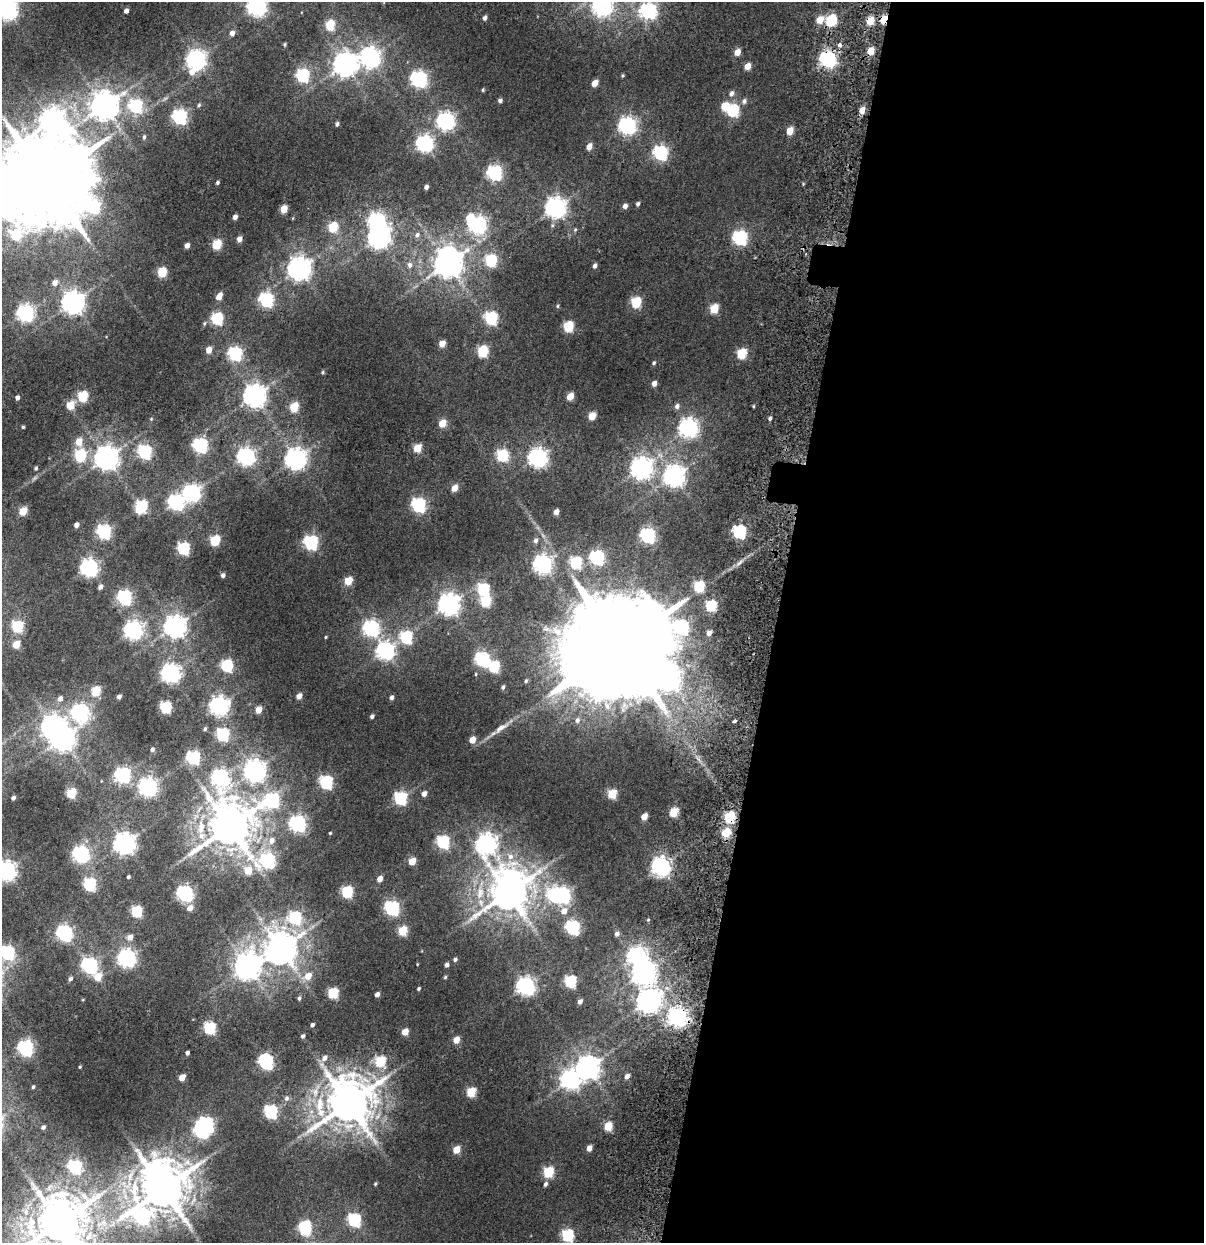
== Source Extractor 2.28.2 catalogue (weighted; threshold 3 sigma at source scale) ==
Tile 12 of 4 x 4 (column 4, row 3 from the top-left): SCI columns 3846-5047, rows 2150-3390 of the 5173 x 6321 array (HDU 1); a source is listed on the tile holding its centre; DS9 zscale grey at full resolution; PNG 1206 x 1245 px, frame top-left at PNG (2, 2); no overlay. Shown black and unused: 36% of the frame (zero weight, under 2 of 5 exposures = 17% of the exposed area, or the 3 px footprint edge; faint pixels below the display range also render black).
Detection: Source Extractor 2.28.2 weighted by HDU 2 'WHT'; one run over the whole footprint, this tile lists its part. Background 0.0107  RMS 0.0055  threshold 0.0249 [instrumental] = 3 sigma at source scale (4.5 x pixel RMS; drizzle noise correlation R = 1.50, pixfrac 1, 0.0396/0.0396 arcsec/px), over >= 5 px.
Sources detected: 294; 11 inside a brighter object's white glare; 2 cosmic-ray / hot-pixel residue — not listed; the other 281 listed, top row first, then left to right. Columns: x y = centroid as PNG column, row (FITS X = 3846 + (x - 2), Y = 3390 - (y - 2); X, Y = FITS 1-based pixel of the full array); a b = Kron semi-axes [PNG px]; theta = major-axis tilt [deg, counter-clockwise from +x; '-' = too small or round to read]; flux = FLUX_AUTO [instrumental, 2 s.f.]
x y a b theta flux
257 6 7 7 - 240
602 7 8 8 - 200
7 10 7 7 - 260
126 11 4 4 - 2.7
648 11 7 7 - 130
485 18 4 3 - 1.5
820 20 6 5 - 9.1
831 20 6 5 - 38
330 25 6 5 - 23
232 33 5 5 - 2.5
285 44 4 4 - 0.57
840 45 4 3 - 5
870 51 5 4 - 8.8
737 52 5 4 - 6.2
370 58 8 7 - 260
196 59 7 7 - 250
828 59 7 6 - 160
344 64 8 8 - 440
747 66 5 4 - 7.2
192 72 9 7 39 4.7
302 75 6 6 - 69
623 76 3 3 - 0.52
419 79 7 6 - 150
595 83 5 4 - 5.9
483 90 4 4 - 0.52
731 93 6 5 - 1.9
500 100 4 4 - 1.5
744 101 7 6 - 1.5
199 105 5 4 - 0.68
104 106 9 8 - 760
136 106 6 6 - 64
733 110 6 6 - 61
862 110 5 4 - 5.7
180 117 6 6 - 110
53 121 49 16 -44 490
445 121 7 7 - 180
337 124 4 4 - 1.2
627 126 7 7 - 180
790 131 5 4 - 10
144 137 6 4 81 0.82
425 143 7 6 - 150
589 146 5 4 - 4
660 153 6 6 - 92
494 173 6 6 - 120
46 180 25 21 74 10000
217 182 4 4 - 0.9
426 187 4 4 - 1.6
638 204 5 4 - 1.1
625 206 5 5 - 2.2
555 208 7 7 - 300
284 209 5 4 - 11
235 217 4 4 - 2.2
477 225 7 6 - 170
333 227 5 5 - 27
575 230 5 4 - 0.6
417 235 7 6 - 1.5
379 237 8 7 - 330
740 238 7 6 - 94
239 239 5 4 - 3.7
217 244 5 5 - 25
187 245 4 4 - 2.9
491 260 6 6 - 46
448 263 9 8 - 790
410 265 7 6 - 1.6
594 266 6 4 71 1.6
299 268 8 7 - 420
162 272 5 5 - 26
55 283 7 6 - 3.2
219 296 7 4 60 5.2
266 300 6 6 - 85
73 302 8 7 - 400
636 302 6 5 - 33
557 306 5 4 - 0.57
714 308 5 5 - 19
25 313 7 6 - 160
217 318 6 6 - 53
491 318 6 6 - 67
568 326 6 5 - 32
442 344 5 4 - 6.7
209 350 5 4 - 5.7
482 351 6 5 - 38
235 354 6 6 - 80
741 354 6 5 - 27
654 363 5 4 - 0.79
323 372 4 4 - 0.58
654 383 5 4 - 3
82 396 6 5 - 33
254 396 7 7 - 420
570 396 5 4 - 9.1
17 397 4 4 - 1.6
70 405 5 5 - 15
677 406 6 6 - 1.7
753 406 5 3 - 0.49
294 407 6 5 - 22
592 416 5 5 - 11
770 418 4 4 - 1.2
151 419 4 4 - 0.39
442 423 5 5 - 12
23 427 3 3 - 0.54
688 428 7 7 - 230
79 442 6 5 - 8.7
200 445 6 6 - 110
417 448 5 5 - 15
145 452 6 6 - 87
80 455 6 6 - 46
502 455 6 6 - 45
246 457 7 7 - 180
106 458 8 8 - 460
538 458 7 7 - 220
296 459 7 7 - 330
36 468 4 3 - 0.76
641 468 8 7 - 340
674 476 7 7 - 320
454 488 5 4 - 6.1
192 493 7 7 - 180
176 502 7 7 - 130
418 505 6 6 - 96
141 507 9 6 57 53
23 511 5 5 - 16
556 512 5 4 - 3.6
76 525 4 4 - 2.5
104 532 6 6 - 100
739 532 6 6 - 78
647 536 6 6 - 110
215 540 6 5 - 30
536 541 6 5 - 1.4
311 542 6 6 - 95
183 548 6 6 - 55
597 558 6 6 - 97
576 563 6 6 - 44
542 564 7 7 - 230
89 568 7 7 - 190
223 575 4 4 - 1.4
348 581 5 5 - 13
699 586 6 5 - 37
100 587 5 4 - 1.9
483 589 6 6 - 51
124 597 6 6 - 100
485 601 6 6 - 31
449 604 8 7 - 350
711 606 6 5 - 35
17 626 6 5 - 44
175 626 7 7 - 360
371 628 7 7 - 130
133 630 7 7 - 210
709 633 4 4 - 2.9
326 637 4 3 - 0.43
406 637 6 6 - 52
16 644 5 4 - 12
620 645 34 28 49 19000
385 651 7 7 - 190
482 659 6 6 - 100
227 666 6 6 - 53
494 667 6 6 - 37
171 673 7 7 - 230
526 681 5 4 - 0.7
503 687 5 4 - 0.87
96 691 6 5 - 20
299 696 5 4 - 4
119 697 4 4 - 1.6
392 697 5 4 - 1.6
60 699 6 5 - 2.2
219 706 7 7 - 230
166 707 6 5 - 43
258 710 5 4 - 7.4
80 712 8 7 - 160
372 716 4 3 - 1.1
577 720 7 5 72 1.3
734 721 4 3 - 5.5
501 728 24 8 34 4.8
205 729 5 4 - 0.78
222 734 6 6 - 62
62 738 8 8 - 480
472 740 5 4 - 6.4
152 749 5 4 - 1.1
193 758 6 6 - 77
254 770 7 7 - 350
123 775 7 6 - 140
220 778 8 7 - 170
326 782 6 6 - 74
148 787 7 7 - 200
71 793 5 5 - 27
424 794 5 4 - 2.8
612 794 6 5 - 21
13 798 4 3 - 1.2
400 798 6 6 - 60
272 800 11 7 20 74
674 812 6 5 - 18
644 817 5 4 - 6.3
729 817 6 5 - 37
297 823 7 6 - 140
201 827 23 9 86 8.2
229 827 12 11 - 2100
330 833 3 3 - 0.42
726 833 6 5 - 21
272 840 8 7 - 2.6
443 842 6 6 - 64
124 843 7 7 - 340
486 843 11 8 -77 280
81 854 7 7 - 140
510 856 8 8 - 2.6
267 861 9 7 -6 110
412 861 5 4 - 9.7
661 867 7 7 - 250
248 870 6 5 - 10
6 871 7 7 - 250
128 877 4 3 - 0.83
380 879 5 4 - 3.8
90 884 6 6 - 59
347 892 6 5 - 43
508 893 10 10 - 1500
185 894 6 6 - 150
562 895 7 6 - 140
190 908 6 5 - 3.7
392 908 6 6 - 100
137 911 6 5 - 39
564 911 7 6 - 4
295 917 7 6 - 57
648 920 4 4 - 0.53
572 927 7 6 - 75
402 931 5 5 - 22
64 933 7 6 - 140
617 934 6 5 - 1.6
130 937 6 6 - 3.1
280 949 10 10 - 1100
8 952 6 6 - 77
636 956 8 7 - 210
127 958 7 7 - 210
455 959 5 4 - 1
89 965 7 6 - 130
447 965 4 4 - 1.4
247 966 9 9 - 510
643 972 9 8 - 360
308 976 7 5 33 7.8
98 977 6 6 - 9.1
445 977 4 4 - 0.55
70 979 5 4 - 1.2
570 981 6 6 - 48
525 986 7 7 - 210
418 989 4 3 - 0.71
333 993 6 5 - 33
377 994 4 4 - 2.2
299 998 5 5 - 0.9
580 1001 5 4 - 2.2
648 1001 8 8 - 450
677 1017 7 7 - 270
312 1025 4 3 - 1.2
209 1028 6 6 - 53
405 1032 5 4 - 7.6
303 1036 4 4 - 1.1
456 1040 5 4 - 6.4
25 1048 6 6 - 130
187 1053 4 4 - 1.4
324 1058 8 6 52 2.6
380 1061 6 5 - 29
266 1062 7 6 - 110
80 1067 3 2 - 0.38
588 1067 8 8 - 400
627 1076 5 4 - 2.4
182 1077 5 4 - 6.9
570 1079 8 7 - 230
33 1087 3 3 - 0.61
471 1092 6 5 - 21
287 1098 7 7 - 1.6
348 1103 14 13 - 2200
271 1112 6 6 - 69
608 1126 6 5 - 17
43 1127 4 3 - 1.1
201 1131 7 6 - 100
589 1148 5 4 - 3.7
456 1150 5 4 - 9.9
75 1167 6 6 - 66
548 1172 6 5 - 33
375 1184 4 3 - 0.56
545 1184 6 5 - 1.3
163 1189 12 10 29 2200
142 1216 13 12 - 110
354 1220 6 6 - 64
59 1223 15 11 34 2100
305 1228 9 6 81 62
567 1235 6 6 - 50
Overlapping masked pixels (flux is a lower limit): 3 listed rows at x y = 828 59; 729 817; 677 1017
Isophote crosses this tile's border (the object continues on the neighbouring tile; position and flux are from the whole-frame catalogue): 8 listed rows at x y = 257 6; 602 7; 7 10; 648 11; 46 180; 6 871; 8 952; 59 1223